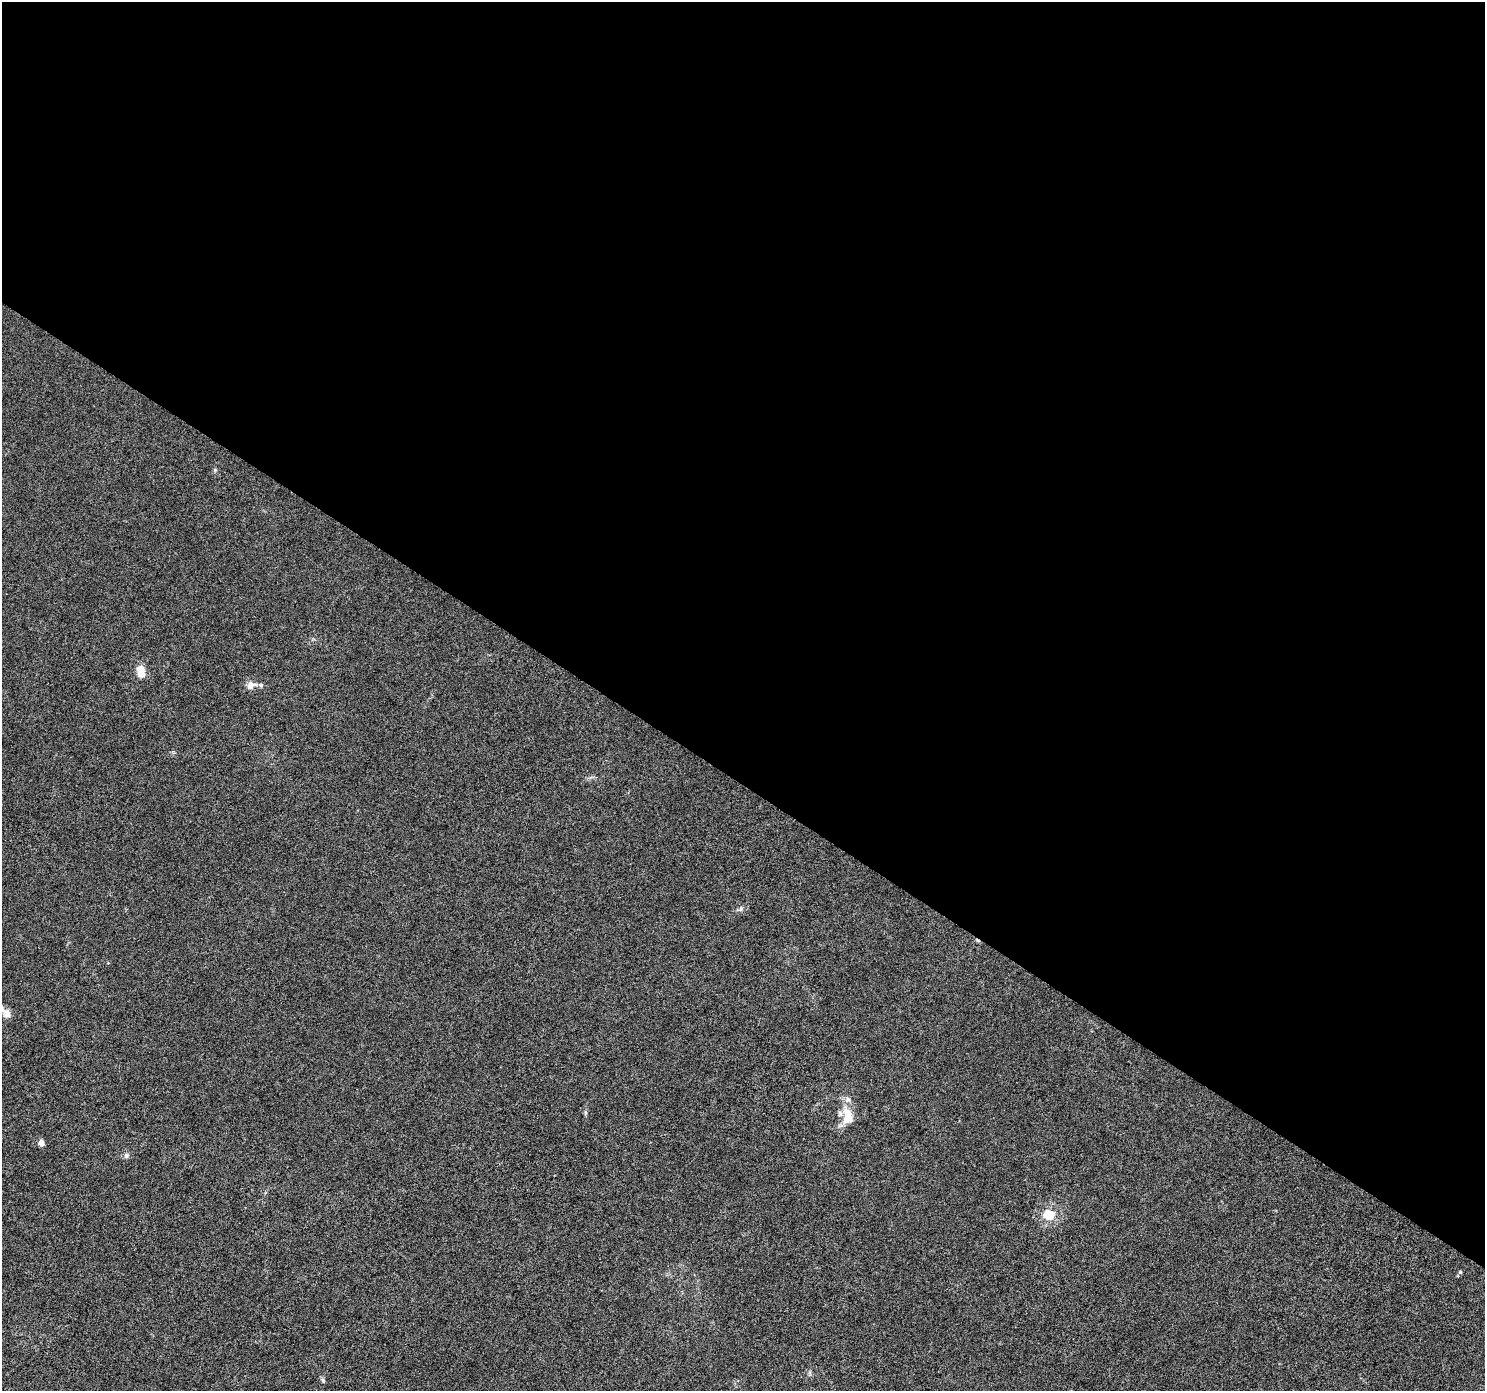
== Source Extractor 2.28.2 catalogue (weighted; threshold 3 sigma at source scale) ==
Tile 3 of 4 x 4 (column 3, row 1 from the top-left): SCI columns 2970-4452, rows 4357-5745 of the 5947 x 5998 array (HDU 1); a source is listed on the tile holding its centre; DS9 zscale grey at full resolution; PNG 1487 x 1393 px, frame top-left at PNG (2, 2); no overlay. Shown black and unused: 56% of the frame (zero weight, under 5 of 9 exposures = <1% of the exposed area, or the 3 px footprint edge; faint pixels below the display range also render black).
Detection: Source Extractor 2.28.2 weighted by HDU 2 'WHT'; one run over the whole footprint, this tile lists its part. Background 8.71e-04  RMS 0.0014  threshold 0.0059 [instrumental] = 3 sigma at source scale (4.09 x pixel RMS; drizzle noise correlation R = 1.36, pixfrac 0.8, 0.0396/0.0396 arcsec/px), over >= 5 px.
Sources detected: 13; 2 inside a brighter listed object's ellipse — not listed separately; the other 11 listed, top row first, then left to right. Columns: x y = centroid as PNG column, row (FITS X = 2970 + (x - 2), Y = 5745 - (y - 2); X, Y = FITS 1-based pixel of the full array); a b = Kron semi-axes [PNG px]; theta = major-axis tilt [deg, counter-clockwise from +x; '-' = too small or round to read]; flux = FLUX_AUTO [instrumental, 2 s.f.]
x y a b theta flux
141 671 17 10 -83 1.4
251 685 13 9 22 0.95
741 909 7 6 - 0.33
6 1013 16 9 -41 1.1
585 1113 6 4 -90 0.19
848 1116 22 13 -82 2.8
41 1143 5 4 - 1.2
126 1155 7 6 - 0.38
1048 1215 18 15 -15 2.7
1460 1272 5 4 - 0.22
323 1380 8 4 -71 0.23
Isophote crosses this tile's border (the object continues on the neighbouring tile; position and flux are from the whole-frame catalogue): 1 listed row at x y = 6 1013